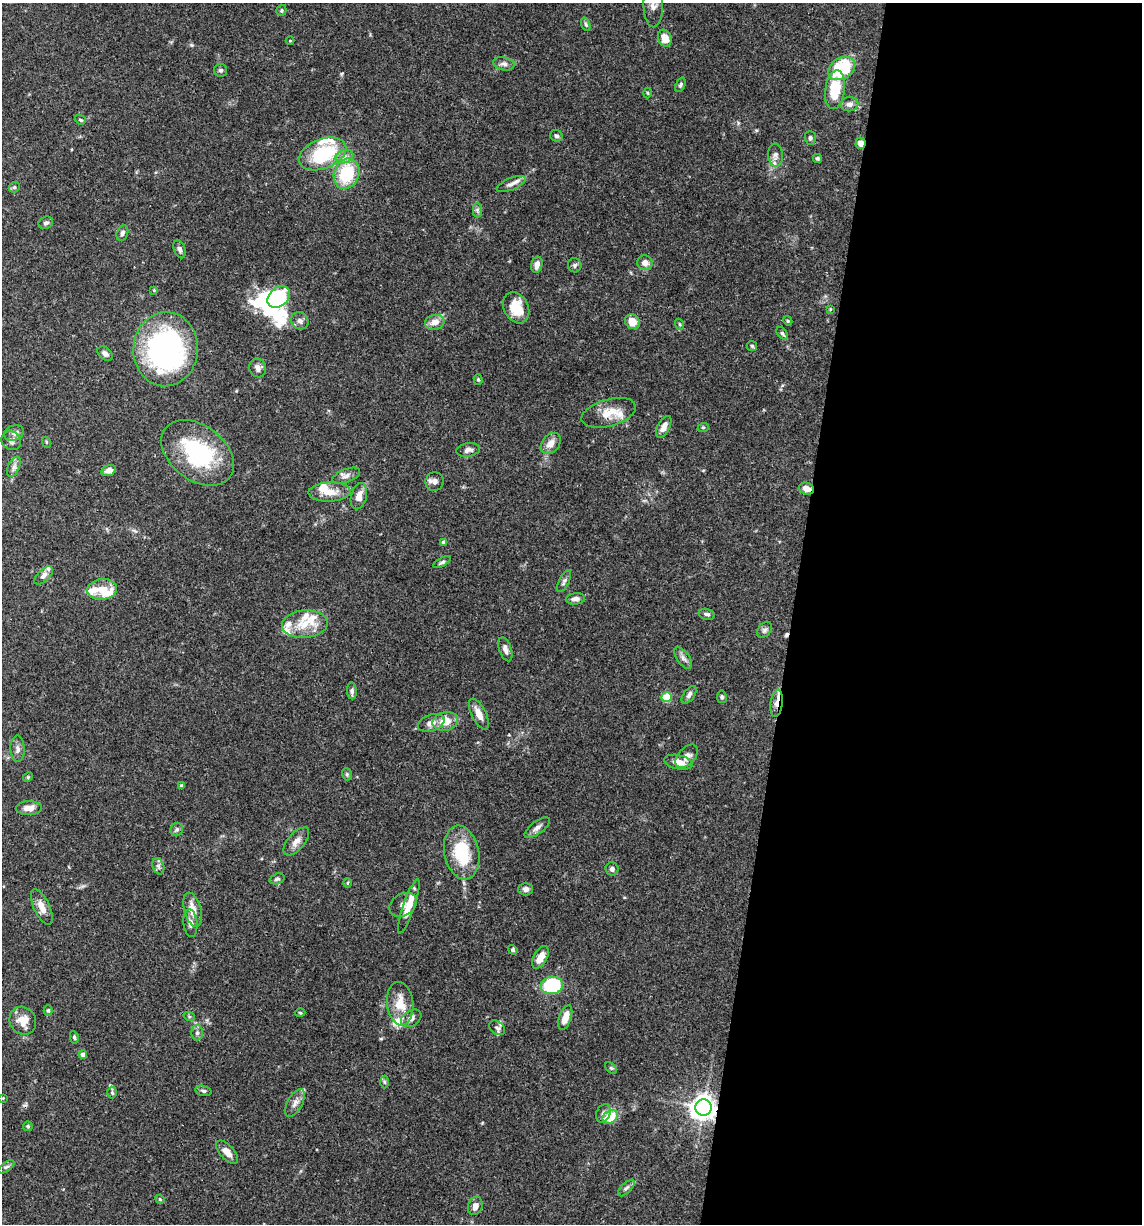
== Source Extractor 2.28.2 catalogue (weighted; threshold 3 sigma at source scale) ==
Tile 12 of 4 x 4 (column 4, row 3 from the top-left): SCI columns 3656-4795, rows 1225-2446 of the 4913 x 4894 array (HDU 1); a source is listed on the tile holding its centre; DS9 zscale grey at full resolution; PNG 1144 x 1226 px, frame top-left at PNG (2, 3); each listed source drawn as its Kron ellipse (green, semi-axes under 4 px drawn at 4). Shown black and unused: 31% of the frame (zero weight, under 3 of 4 exposures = <1% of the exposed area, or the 3 px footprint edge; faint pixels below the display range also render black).
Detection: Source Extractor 2.28.2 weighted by HDU 2 'WHT'; one run over the whole footprint, this tile lists its part. Background 0.062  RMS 0.003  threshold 0.0136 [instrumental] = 3 sigma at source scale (4.5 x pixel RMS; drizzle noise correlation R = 1.50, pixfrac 1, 0.05/0.05 arcsec/px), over >= 5 px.
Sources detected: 152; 5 inside a brighter object's white glare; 2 cosmic-ray / hot-pixel residue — neither listed nor drawn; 15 inside a brighter listed object's ellipse — not listed separately; the other 130 listed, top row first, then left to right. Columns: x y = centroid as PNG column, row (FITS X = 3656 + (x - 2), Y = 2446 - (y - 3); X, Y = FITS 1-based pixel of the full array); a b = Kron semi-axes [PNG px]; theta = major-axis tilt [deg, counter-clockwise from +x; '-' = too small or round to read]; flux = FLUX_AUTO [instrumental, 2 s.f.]
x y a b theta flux
653 5 22 9 -88 3.1
281 10 5 5 - 0.44
586 24 7 4 -70 0.51
665 38 9 6 -70 3.4
290 41 4 3 - 0.25
504 64 11 6 -12 1.2
842 68 14 10 32 20
220 70 6 6 - 0.65
680 85 7 4 67 0.58
835 90 19 10 83 10
648 93 5 3 - 0.3
850 104 9 7 6 1.5
80 120 6 4 -21 0.46
556 136 6 5 - 0.78
810 138 7 5 -88 0.67
860 143 5 5 - 2.2
323 154 25 14 22 18
775 155 11 7 -85 1.5
344 156 9 6 17 1.4
817 158 4 4 - 0.56
346 174 15 12 69 15
511 184 15 6 23 1.5
14 187 6 5 - 0.5
477 210 7 4 -89 0.67
46 223 7 6 - 0.85
122 233 8 5 73 1
180 249 9 5 -69 0.88
645 263 8 7 - 2
537 265 8 5 75 1.9
575 265 7 6 - 0.79
154 290 4 4 - 0.28
279 297 12 9 41 20
516 308 16 12 -61 7.6
830 309 3 3 - 0.27
300 321 9 8 - 1.3
788 321 5 3 - 0.33
435 322 10 7 12 2.6
632 322 8 7 - 3.9
679 324 5 3 - 0.36
782 333 7 4 -51 0.54
752 346 5 5 - 0.48
166 349 37 32 87 67
105 354 9 6 -40 1.2
258 368 9 8 - 1.5
478 379 5 4 - 0.48
609 413 28 13 15 5.5
664 427 12 6 62 2.1
703 428 6 3 20 0.32
14 433 10 7 21 1.5
11 441 10 9 - 1.4
46 442 5 3 - 0.28
551 443 12 8 51 2.5
468 450 12 6 9 1.2
198 453 41 27 -37 29
14 467 11 5 65 1.2
109 470 7 5 16 1.4
346 476 14 6 21 1.5
435 482 9 9 - 1.4
806 489 7 6 - 2.3
330 492 21 9 3 4.1
359 496 13 7 75 2.8
443 542 4 4 - 0.62
442 562 9 4 29 0.68
44 575 11 6 44 1.4
564 581 12 5 64 0.86
102 589 15 10 6 4.3
575 599 10 5 7 1.5
707 614 8 5 -14 0.8
305 624 23 14 5 6.6
764 630 9 6 50 0.86
505 649 12 6 -72 1.6
683 658 12 6 -54 1.3
352 691 8 5 -88 0.82
689 695 10 5 53 1.1
667 697 5 5 - 12
722 697 6 5 - 0.54
776 703 14 6 84 2.2
479 714 17 7 -64 2.8
445 721 13 9 13 4.3
431 723 13 8 19 2.2
17 749 13 7 -89 1.3
687 756 14 8 47 2
678 762 14 7 -12 2.8
347 774 6 5 - 0.51
28 777 5 4 - 0.36
182 786 4 3 - 0.69
29 808 13 7 1 2.8
537 828 15 6 37 1.4
177 830 7 6 - 0.65
296 841 17 8 49 2.3
462 852 27 17 -78 15
158 866 8 5 -74 0.83
612 869 6 6 - 1
277 879 7 5 18 0.66
347 883 5 3 - 0.28
526 889 7 6 - 1.3
403 905 14 11 33 2.3
409 906 28 6 71 4.4
42 907 19 8 -65 3
193 910 17 8 -75 3.8
190 923 14 7 -84 1.6
513 950 5 4 - 0.45
540 957 12 6 61 3.5
552 985 11 8 6 23
400 1004 22 13 -83 5.9
48 1010 5 4 - 0.46
300 1013 5 3 - 0.33
189 1016 6 3 -19 0.37
411 1018 11 7 32 1.6
565 1018 13 6 71 3.4
23 1021 14 13 - 4
497 1028 9 6 -38 0.94
197 1033 7 6 - 0.83
74 1037 6 4 -80 0.49
83 1055 4 4 - 1.9
611 1068 7 4 -45 0.46
384 1082 6 4 -88 0.44
203 1091 8 5 -17 0.65
112 1093 6 5 - 0.44
3 1098 3 3 - 0.18
295 1103 15 7 61 1.9
704 1107 8 8 - 250
603 1113 9 7 65 1.1
610 1117 8 6 33 8
28 1126 5 4 - 0.46
227 1152 14 7 -48 2.3
6 1167 9 4 35 0.73
626 1188 10 5 45 0.91
160 1199 4 4 - 0.33
475 1206 9 7 71 1.9
Overlapping masked pixels (flux is a lower limit): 4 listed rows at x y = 860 143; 806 489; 776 703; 704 1107
Isophote crosses this tile's border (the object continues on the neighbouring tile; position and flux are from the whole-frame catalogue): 1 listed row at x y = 653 5